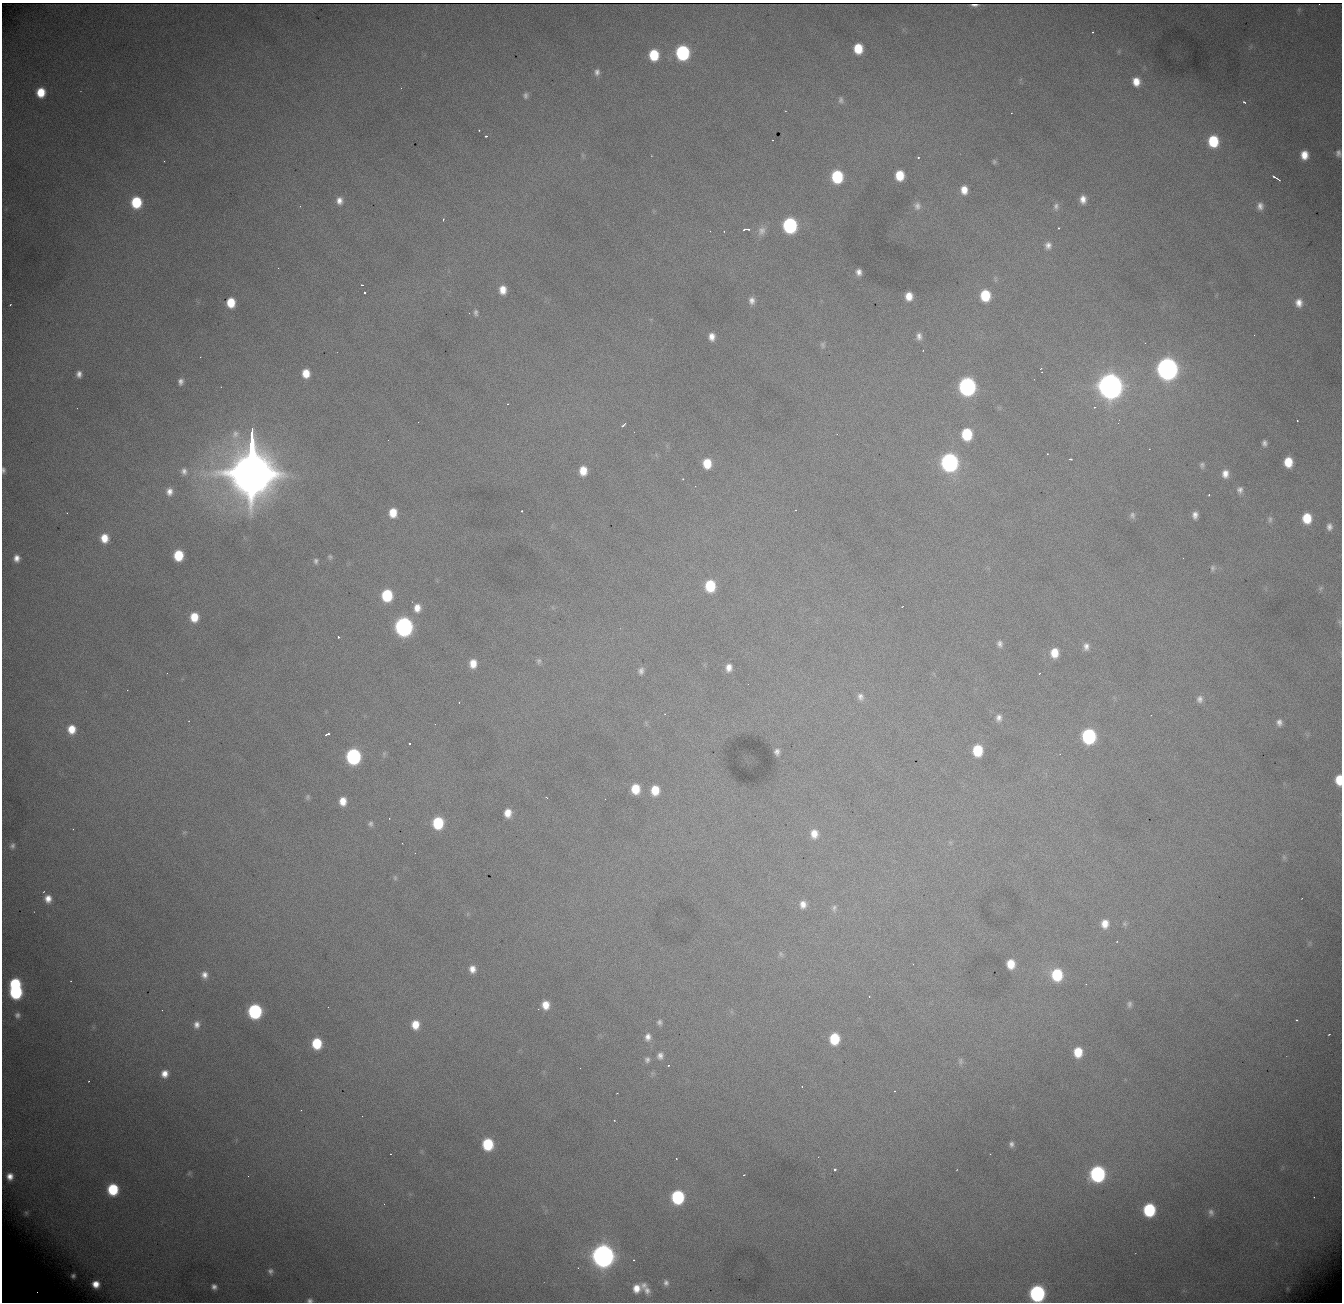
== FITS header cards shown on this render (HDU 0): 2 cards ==
NAXIS1  = 1340
NAXIS2  = 1300

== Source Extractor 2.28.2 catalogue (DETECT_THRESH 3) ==
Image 1340 x 1300 px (HDU 0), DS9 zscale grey, 1 PNG px = 1 image px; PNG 1344 x 1304 px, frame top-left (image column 1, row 1300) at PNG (2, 3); no overlay
Background 1760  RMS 21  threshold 64.3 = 3 sigma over >= 5 px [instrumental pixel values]
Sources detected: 214; all 214 listed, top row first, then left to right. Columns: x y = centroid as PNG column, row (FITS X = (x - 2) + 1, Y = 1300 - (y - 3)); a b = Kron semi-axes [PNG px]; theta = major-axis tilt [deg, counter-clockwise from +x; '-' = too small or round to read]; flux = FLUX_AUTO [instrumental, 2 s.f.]
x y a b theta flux
975 5 7 2 0 4.8e+03
1299 9 6 4 72 2.0e+03
1092 32 3 2 - 1.6e+03
858 49 8 7 - 4.1e+04
682 53 9 8 - 2.2e+05
654 55 9 7 -88 5.7e+04
597 72 9 6 89 6.5e+03
1136 82 9 8 - 1.9e+04
401 88 2 2 - 8.3e+02
41 92 8 7 - 3.6e+04
526 95 7 6 - 4.3e+03
841 100 9 6 -77 4.5e+03
1244 102 4 3 - 2.1e+03
1011 113 2 2 - 7.3e+02
479 130 3 2 - 1.4e+03
486 136 3 2 - 1.8e+03
773 140 2 2 - 7.3e+02
1213 141 10 8 -87 7.0e+04
1338 153 9 7 -82 5.9e+03
582 155 7 4 -71 2.3e+03
1304 155 9 7 -87 2.0e+04
918 157 3 2 - 2.1e+03
164 161 2 2 - 8.6e+02
994 162 6 5 - 2.6e+03
900 175 8 7 - 3.7e+04
837 177 9 8 - 1.1e+05
1276 178 9 2 -31 5.5e+03
964 190 9 7 -86 1.6e+04
1083 199 9 7 -88 1.2e+04
339 201 9 8 - 1.1e+04
136 202 9 8 - 7.3e+04
300 206 3 2 - 1.7e+03
917 206 11 10 - 8.6e+03
1056 206 10 7 85 6.0e+03
1260 206 9 7 -87 8.1e+03
443 220 4 3 - 1.8e+03
790 225 10 8 -86 2.4e+05
1058 228 3 2 - 5.0e+03
746 229 7 3 4 5.3e+03
724 231 3 3 - 9.2e+02
762 231 14 11 65 1.2e+04
1048 245 9 8 - 8.0e+03
859 272 6 5 - 7.4e+03
362 285 3 2 - 1.9e+03
503 290 10 8 -90 1.8e+04
365 293 3 3 - 3.0e+03
985 295 9 8 - 6.0e+04
909 296 8 6 -89 1.8e+04
752 300 10 8 -89 8.5e+03
231 303 8 7 - 3.4e+04
1299 303 10 8 -85 1.3e+04
10 305 3 2 - 1.1e+03
476 313 9 6 -83 4.9e+03
919 336 9 7 -88 7.3e+03
712 337 8 7 - 1.1e+04
823 345 8 6 -81 3.8e+03
1041 368 3 2 - 1.2e+03
1167 369 11 9 -86 1.4e+06
306 373 8 7 - 2.2e+04
79 374 7 6 - 7.6e+03
181 382 8 6 81 6.3e+03
1110 386 11 10 - 2.6e+06
967 387 10 9 - 5.5e+05
508 404 2 2 - 9.3e+02
1095 407 3 3 - 2.0e+03
1297 421 2 2 - 1.0e+03
418 422 2 2 - 8.8e+02
624 425 6 3 44 2.9e+03
235 434 13 11 70 1.4e+04
967 434 9 8 - 7.7e+04
388 440 2 2 - 7.2e+02
1264 443 6 5 - 5.1e+03
1047 454 3 2 - 1.7e+03
1070 459 4 2 - 2.7e+03
949 462 10 9 - 5.6e+05
1288 462 9 7 -87 3.2e+04
707 463 9 7 -87 3.3e+04
252 464 48 12 90 2.0e+07
1202 465 8 7 - 4.2e+03
3 470 6 4 -83 3.6e+03
184 471 10 8 -78 7.7e+03
583 471 9 7 90 2.3e+04
1225 474 10 8 88 1.3e+04
205 475 7 4 -71 5.0e+03
683 479 3 3 - 1.4e+03
1240 490 9 8 - 6.8e+03
169 492 10 8 88 1.1e+04
1209 495 3 2 - 1.5e+03
522 511 3 3 - 1.8e+03
67 513 2 2 - 7.1e+02
393 513 9 8 - 2.7e+04
1132 515 9 7 -76 4.6e+03
1195 515 7 5 88 7.6e+03
1307 518 9 8 - 3.9e+04
1270 519 10 6 -89 4.3e+03
1329 527 9 7 90 7.1e+03
104 538 9 8 - 2.3e+04
178 555 8 7 - 5.2e+04
330 557 6 5 - 2.7e+03
16 558 7 6 - 9.7e+03
316 561 6 5 - 3.5e+03
1213 568 9 7 75 4.0e+03
710 586 10 8 -89 6.3e+04
1320 588 8 6 41 3.5e+03
387 595 9 8 - 8.5e+04
902 607 3 2 - 7.1e+02
417 608 10 9 - 1.6e+04
194 617 8 7 - 2.9e+04
1339 622 7 5 -61 2.7e+03
404 627 10 9 - 6.5e+05
338 637 3 2 - 4.0e+03
1000 644 9 7 -75 5.9e+03
1086 646 10 7 86 7.8e+03
1054 653 9 7 87 2.5e+04
539 661 7 6 - 3.5e+03
473 663 9 8 - 2.0e+04
729 668 9 7 82 1.1e+04
641 671 8 7 - 5.8e+03
1040 673 3 2 - 8.8e+02
860 697 10 8 -71 7.1e+03
1200 699 9 7 78 6.9e+03
459 702 2 2 - 8.4e+02
999 718 9 8 - 7.7e+03
1279 722 9 7 -85 7.3e+03
71 729 9 8 - 2.4e+04
326 734 5 3 - 1.3e+04
1089 736 10 8 -87 2.2e+05
410 744 3 3 - 2.5e+03
977 750 9 7 89 5.9e+04
777 752 6 5 - 5.2e+03
353 756 9 8 - 2.8e+05
1339 780 9 5 -89 3.2e+04
635 789 9 7 -86 3.5e+04
655 790 9 8 - 3.1e+04
308 797 7 6 - 3.0e+03
546 797 3 2 - 7.9e+02
343 801 8 7 - 1.8e+04
508 813 8 6 86 1.7e+04
438 823 9 8 - 8.5e+04
370 824 8 7 - 4.4e+03
73 829 2 2 - 6.6e+02
184 832 6 3 19 1.9e+03
814 834 11 9 -89 1.7e+04
950 842 6 4 -18 2.1e+03
12 846 6 5 - 4.0e+03
1284 857 7 5 -69 3.1e+03
395 878 7 5 -89 2.6e+03
48 899 9 8 - 1.3e+04
803 904 9 8 - 1.2e+04
834 908 10 7 78 5.0e+03
1105 924 10 8 87 1.8e+04
1124 924 6 6 - 3.0e+03
1117 941 2 2 - 1.1e+03
781 954 9 5 -71 3.6e+03
1011 964 8 7 - 2.7e+04
472 969 9 8 - 1.2e+04
204 975 9 8 - 9.5e+03
1057 975 10 9 - 7.5e+04
15 984 8 7 - 9.1e+04
1086 984 2 2 - 7.3e+02
16 992 9 8 - 1.6e+05
869 996 2 2 - 9.8e+02
1129 1004 9 6 84 4.7e+03
546 1005 9 8 - 2.0e+04
255 1011 9 8 - 2.1e+05
17 1015 7 6 - 4.7e+03
1297 1020 3 2 - 1.6e+03
659 1022 7 6 - 4.1e+03
197 1025 10 8 81 9.4e+03
415 1025 10 8 89 2.4e+04
1329 1034 3 2 - 1.1e+03
648 1037 11 8 86 8.9e+03
834 1039 9 8 - 5.8e+04
317 1043 8 7 - 5.8e+04
1078 1052 9 8 - 3.5e+04
660 1056 8 7 - 6.9e+03
647 1060 8 7 - 4.6e+03
960 1061 9 6 -83 3.9e+03
668 1065 3 2 - 1.6e+03
165 1074 8 7 - 1.4e+04
89 1081 2 2 - 1.2e+03
802 1086 2 2 - 7.7e+02
895 1091 3 2 - 2.8e+03
617 1093 2 2 - 9.7e+02
301 1110 2 2 - 9.2e+02
614 1120 3 2 - 1.3e+03
488 1144 9 8 - 8.1e+04
1011 1144 7 6 - 5.3e+03
990 1154 2 2 - 6.7e+02
676 1158 3 2 - 9.3e+02
835 1169 3 3 - 2.5e+04
189 1173 7 5 47 2.4e+03
1097 1174 10 9 - 3.1e+05
744 1175 3 2 - 1.1e+03
10 1176 6 6 - 1.0e+04
113 1189 8 8 - 8.1e+04
678 1197 9 8 - 1.6e+05
1314 1197 2 2 - 8.5e+02
1149 1210 9 8 - 1.2e+05
1211 1212 9 8 - 6.0e+03
26 1213 6 5 - 2.3e+03
603 1256 10 9 - 1.7e+06
634 1260 3 2 - 2.5e+03
270 1271 7 7 - 5.0e+03
73 1276 4 4 - 3.7e+03
666 1283 8 7 - 5.7e+03
96 1284 6 6 - 1.5e+04
644 1285 9 8 - 6.9e+03
214 1287 5 5 - 5.7e+03
636 1288 9 8 - 1.7e+04
647 1290 11 8 -57 9.1e+03
37 1292 2 2 - 7.1e+02
1037 1293 9 9 - 3.5e+05
310 1300 7 6 - 4.7e+03
At the frame edge (FLAGS 8, measured only in part): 5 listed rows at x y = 1338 153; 3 470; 1339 780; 1037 1293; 310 1300